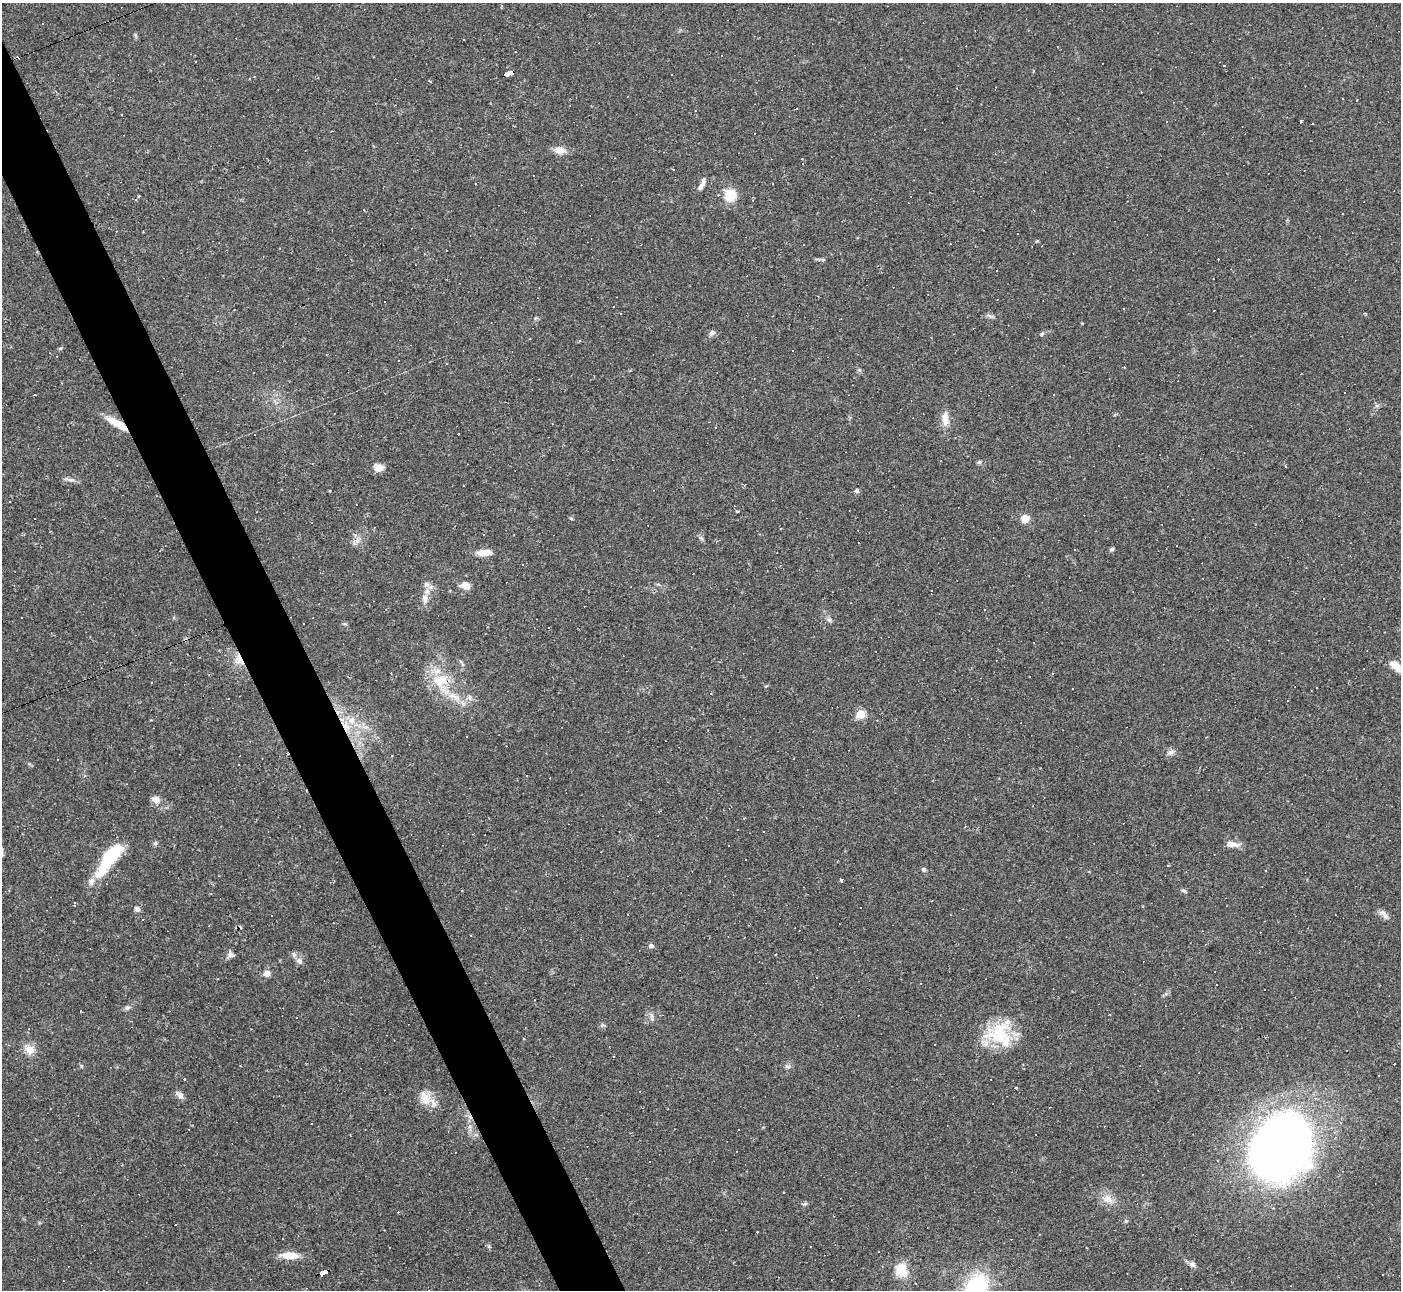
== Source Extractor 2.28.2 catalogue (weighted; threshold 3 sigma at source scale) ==
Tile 11 of 4 x 4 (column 3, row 3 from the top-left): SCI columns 2798-4196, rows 1570-2857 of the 5594 x 5585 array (HDU 1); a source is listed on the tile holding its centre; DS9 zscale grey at full resolution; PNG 1403 x 1292 px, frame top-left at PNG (2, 3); no overlay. Shown black and unused: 4% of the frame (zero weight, under 2 of 3 exposures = <1% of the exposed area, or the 3 px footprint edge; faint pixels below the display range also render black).
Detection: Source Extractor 2.28.2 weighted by HDU 2 'WHT'; one run over the whole footprint, this tile lists its part. Background 0.064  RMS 0.0055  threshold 0.0248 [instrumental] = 3 sigma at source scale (4.5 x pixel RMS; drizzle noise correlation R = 1.50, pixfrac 1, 0.05/0.05 arcsec/px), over >= 5 px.
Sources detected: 173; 1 inside a brighter object's white glare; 62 cosmic-ray / hot-pixel residue — not listed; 5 inside a brighter listed object's ellipse — not listed separately; the other 105 listed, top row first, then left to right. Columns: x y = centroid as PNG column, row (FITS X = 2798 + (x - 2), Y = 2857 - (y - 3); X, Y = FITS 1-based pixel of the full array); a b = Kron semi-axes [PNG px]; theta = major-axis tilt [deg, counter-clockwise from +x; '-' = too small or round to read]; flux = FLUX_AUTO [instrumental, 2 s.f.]
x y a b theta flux
136 35 8 4 -81 0.84
1224 66 3 3 - 0.79
1033 71 4 3 - 0.65
509 73 9 4 17 160
249 79 3 2 - 0.41
395 79 2 2 - 0.32
429 81 5 2 - 0.56
1342 99 3 2 - 0.57
1357 100 3 2 - 0.44
796 109 3 2 - 0.49
1166 122 3 2 - 0.66
1301 122 3 2 - 0.71
1312 124 3 2 - 0.35
754 134 3 3 - 2.6
560 150 14 9 -7 5.3
802 163 4 3 - 0.69
673 169 4 2 - 0.39
703 180 12 6 87 2.1
730 195 11 10 - 15
139 196 4 3 - 0.94
753 200 4 3 - 0.56
363 209 3 2 - 0.43
950 244 2 2 - 0.54
614 307 3 2 - 0.46
990 316 11 3 -15 1.3
536 318 7 4 33 0.77
712 333 8 6 43 1.9
1042 334 6 4 48 0.97
792 351 3 3 - 20
1124 367 4 3 - 0.36
1345 392 2 2 - 0.66
34 394 3 3 - 1.2
945 419 18 9 -84 6.3
117 423 31 8 -30 9.1
979 462 6 5 - 0.96
378 467 11 8 -3 5.1
70 480 15 4 -8 2.1
857 491 6 5 - 1.3
737 511 3 3 - 0.62
34 518 2 2 - 0.5
571 518 5 4 - 0.7
1025 519 10 9 - 4.7
781 528 3 2 - 0.37
701 538 7 5 -46 1
357 540 8 6 70 2.6
1112 549 5 4 - 1.1
484 553 20 8 3 5.9
465 585 8 6 -12 7.7
425 598 16 8 -87 4.1
829 620 7 6 - 1.4
239 660 14 10 -55 5.8
463 664 7 4 -71 1
1395 666 15 8 -39 5.9
440 680 27 18 -6 17
766 686 5 3 - 0.63
1316 687 3 3 - 2.6
456 697 11 9 -18 4.7
470 697 7 6 - 1.5
228 698 3 2 - 0.62
1287 701 3 2 - 0.39
861 714 5 5 - 23
346 726 16 9 -78 7.6
1171 753 10 5 24 1.8
156 799 11 9 -11 3.2
155 843 7 5 44 0.99
1231 844 14 6 -7 5.3
729 845 3 2 - 0.56
109 858 35 12 54 39
1168 865 3 3 - 0.61
924 869 6 5 - 1.2
841 880 4 3 - 3.2
1184 891 8 4 -19 1
211 894 4 3 - 0.44
137 909 7 6 - 1.7
1382 913 11 8 -18 2.9
272 916 3 3 - 1.9
470 935 2 2 - 0.47
745 937 3 2 - 0.37
651 946 6 5 - 1.6
231 954 9 7 -23 2
299 961 10 8 -48 2.6
267 973 8 7 - 3.2
127 1008 8 6 37 1.5
652 1017 14 5 -83 1.8
603 1025 7 5 -1 1.4
999 1033 34 28 18 30
29 1049 13 11 -51 5.9
1140 1066 2 2 - 0.29
184 1079 3 3 - 14
180 1095 12 7 -46 2.6
425 1098 21 14 -65 8.3
1315 1098 5 5 - 1.1
312 1124 3 2 - 0.58
1335 1137 4 3 - 0.49
1281 1145 54 38 55 440
784 1192 3 3 - 0.61
1108 1199 17 11 -37 6
805 1204 9 4 7 1
1273 1208 4 3 - 0.52
1126 1221 5 5 - 0.72
289 1255 19 8 -3 9.4
1192 1264 8 6 -28 2.4
901 1270 12 10 -70 14
324 1272 9 4 21 70
976 1289 26 17 72 65
Overlapping masked pixels (flux is a lower limit): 6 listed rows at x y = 509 73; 117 423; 239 660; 440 680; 346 726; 324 1272
Isophote crosses this tile's border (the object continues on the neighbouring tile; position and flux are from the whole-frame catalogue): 2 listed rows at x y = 1395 666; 976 1289
Unlisted compact peaks at least as high as the median listed source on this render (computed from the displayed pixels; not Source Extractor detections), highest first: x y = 81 1066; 1037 241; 823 260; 788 1067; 859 370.